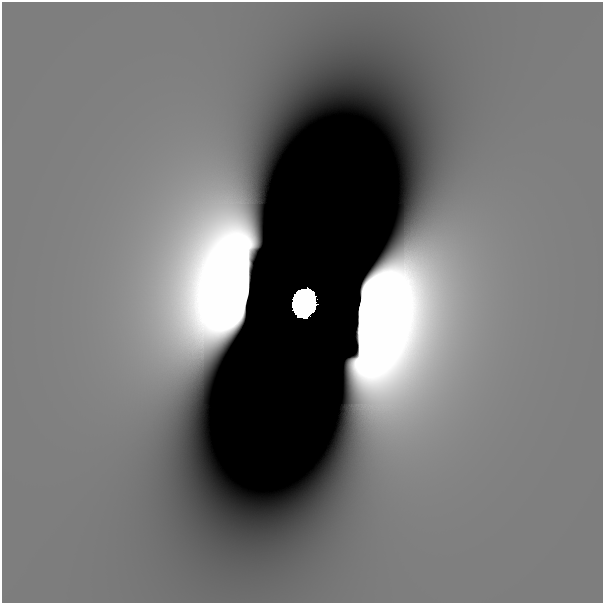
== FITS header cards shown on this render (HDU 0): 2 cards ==
NAXIS1  =                  601
NAXIS2  =                  601

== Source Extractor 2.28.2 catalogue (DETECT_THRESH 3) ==
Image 601 x 601 px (HDU 0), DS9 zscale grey, 1 PNG px = 1 image px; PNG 605 x 605 px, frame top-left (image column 1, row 601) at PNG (2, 2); no overlay
Background 3.20e-12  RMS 8.2e-12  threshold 2.45e-11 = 3 sigma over >= 5 px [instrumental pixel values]
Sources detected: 3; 2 with non-positive FLUX_AUTO (blend fragments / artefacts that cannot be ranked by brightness) are not listed; the other 1 listed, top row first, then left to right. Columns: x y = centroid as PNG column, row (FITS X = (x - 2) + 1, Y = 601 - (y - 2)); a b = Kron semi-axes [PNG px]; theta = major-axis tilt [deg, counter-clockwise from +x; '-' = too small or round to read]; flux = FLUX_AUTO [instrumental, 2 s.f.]
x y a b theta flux
304 303 17 13 75 47
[2 non-positive-flux detections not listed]